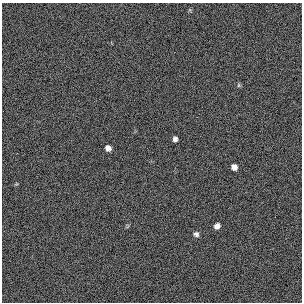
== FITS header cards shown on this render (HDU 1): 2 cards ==
NAXIS1  =                  300 / length of original image axis
NAXIS2  =                  300 / length of original image axis

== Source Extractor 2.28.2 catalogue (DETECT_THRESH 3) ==
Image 300 x 300 px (HDU 1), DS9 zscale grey, 1 PNG px = 1 image px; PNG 304 x 304 px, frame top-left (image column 1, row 300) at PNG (2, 3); no overlay
Background 385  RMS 67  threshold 201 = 3 sigma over >= 5 px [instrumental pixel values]
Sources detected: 6; all 6 listed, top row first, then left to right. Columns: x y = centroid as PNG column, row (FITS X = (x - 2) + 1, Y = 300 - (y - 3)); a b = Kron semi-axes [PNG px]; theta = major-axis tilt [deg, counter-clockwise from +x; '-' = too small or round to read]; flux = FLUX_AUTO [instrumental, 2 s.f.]
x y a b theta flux
238 85 6 4 90 5800
175 139 5 4 - 14000
108 148 6 5 - 26000
234 167 6 5 - 26000
217 226 5 5 - 24000
196 234 6 6 - 13000